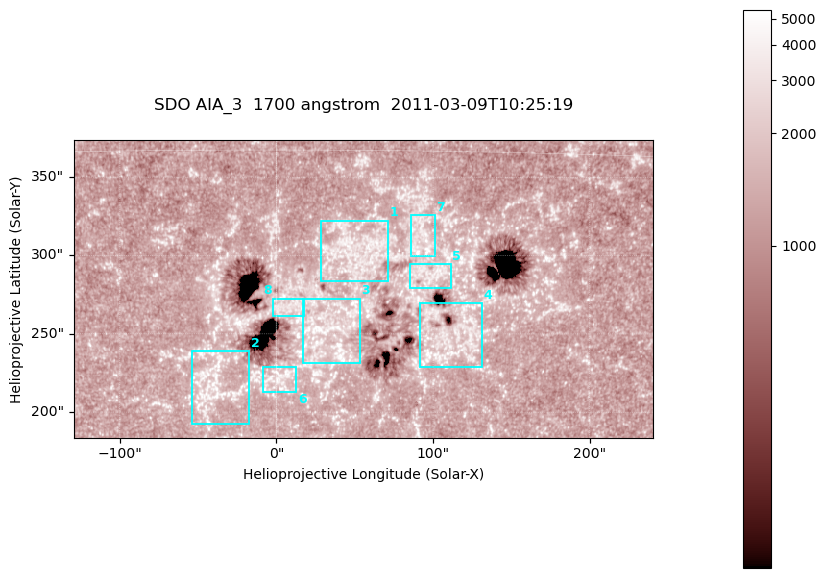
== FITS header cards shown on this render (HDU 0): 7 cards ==
TELESCOP= 'SDO     '           /
INSTRUME= 'AIA_3   '           /
WAVELNTH=                 1700 /
WAVEUNIT= 'angstrom'           /
DATE-OBS= '2011-03-09T10:25:19.736' /
CTYPE1  = 'HPLN-TAN'           /
CTYPE2  = 'HPLT-TAN'           /

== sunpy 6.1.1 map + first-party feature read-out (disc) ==
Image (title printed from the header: SDO AIA_3  1700 angstrom  2011-03-09T10:25:19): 603 x 310 px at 0.613 arcsec/px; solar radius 966 arcsec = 1577 px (partial field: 2.4% of the solar disc is inside the frame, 100% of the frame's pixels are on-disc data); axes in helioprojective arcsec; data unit not stated in the header (colour bar unlabelled)
Pointing: header CRPIX1/2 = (2053.97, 2042.58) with CRVAL1/2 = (0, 0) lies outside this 603 x 310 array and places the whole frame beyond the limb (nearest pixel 1.43 R_sun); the SolarSoft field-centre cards XCEN/YCEN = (55.38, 278.6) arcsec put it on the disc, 1826 arcsec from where CRPIX/CRVAL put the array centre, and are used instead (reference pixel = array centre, CRVAL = XCEN/YCEN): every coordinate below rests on XCEN/YCEN
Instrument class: DISC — disc imager (sunpy class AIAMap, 1700 A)
Bright regions (active regions / flare kernels): reference = the on-disc median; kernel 5 px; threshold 5 sigma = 1559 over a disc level ~1284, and >= 1.15x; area >= 186 px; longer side >= 4 px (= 2.5 arcsec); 8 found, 8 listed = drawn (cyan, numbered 1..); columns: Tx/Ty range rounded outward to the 2 arcsec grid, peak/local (2 s.f.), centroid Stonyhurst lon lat
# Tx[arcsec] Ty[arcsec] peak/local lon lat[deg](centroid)
1 28..72 282..322 3.2 +3 +11
2 -54..-16 192..240 3.4 -2 +6
3 16..54 230..274 4 +2 +8
4 92..132 228..270 3.8 +7 +8
5 84..112 278..296 3.1 +6 +10
6 -10..14 212..230 3.6 +0 +6
7 86..102 298..326 3.9 +6 +12
8 -2..18 260..274 2.8 +1 +9